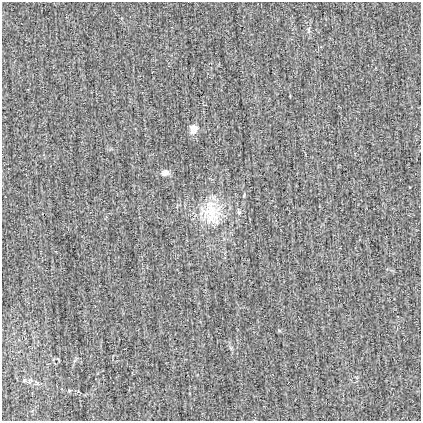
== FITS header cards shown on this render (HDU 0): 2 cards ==
NAXIS1  =                  419
NAXIS2  =                  419

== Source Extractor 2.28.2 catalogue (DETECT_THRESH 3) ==
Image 419 x 419 px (HDU 0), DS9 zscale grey, 1 PNG px = 1 image px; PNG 423 x 423 px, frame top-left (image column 1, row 419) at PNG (2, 2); no overlay
Background -0.00137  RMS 0.036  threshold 0.108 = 3 sigma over >= 5 px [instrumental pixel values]
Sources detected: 7; all 7 listed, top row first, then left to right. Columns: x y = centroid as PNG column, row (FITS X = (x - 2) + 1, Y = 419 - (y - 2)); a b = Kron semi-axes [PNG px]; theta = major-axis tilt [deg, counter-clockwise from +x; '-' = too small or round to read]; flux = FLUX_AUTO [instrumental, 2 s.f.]
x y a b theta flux
309 30 8 4 -89 5.3
193 129 11 10 - 18
165 173 8 6 15 17
211 212 37 28 -74 120
239 213 6 5 - 4.4
24 380 5 4 - 2.9
69 391 5 3 - 2.2